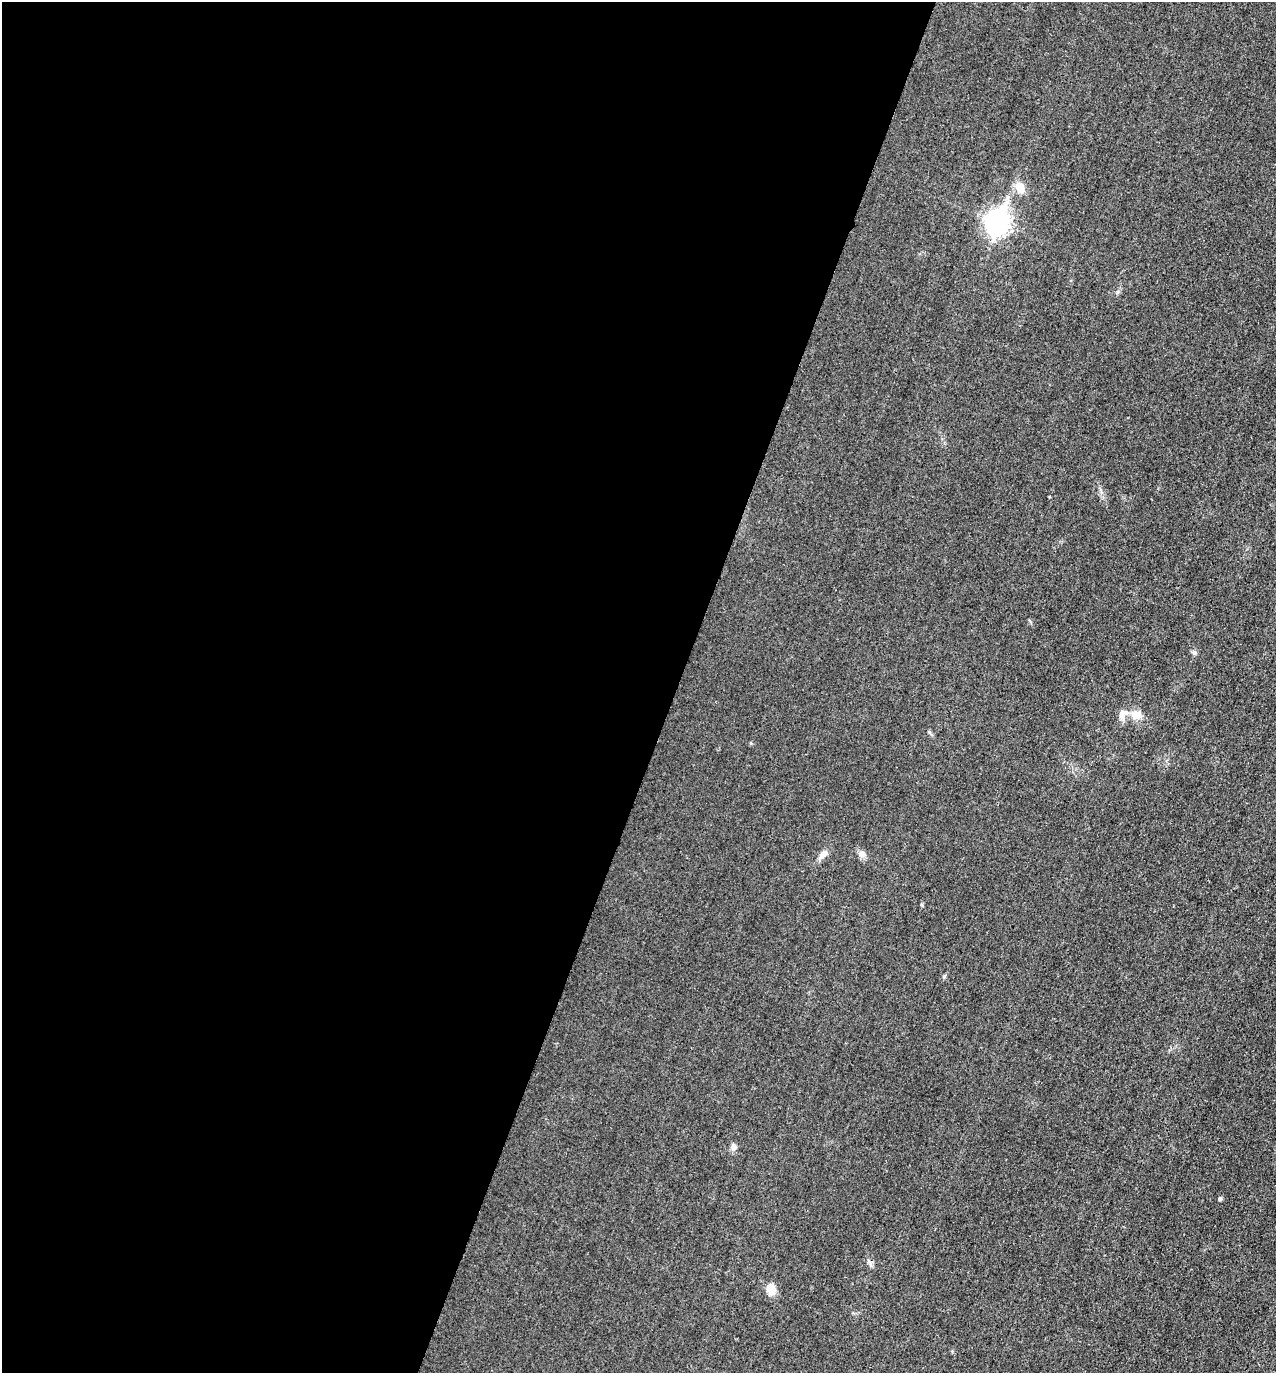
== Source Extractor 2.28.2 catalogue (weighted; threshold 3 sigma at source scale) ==
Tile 5 of 4 x 4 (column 1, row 2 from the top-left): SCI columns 157-1430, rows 2763-4133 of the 5537 x 5528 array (HDU 1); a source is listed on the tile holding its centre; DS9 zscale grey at full resolution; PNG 1278 x 1375 px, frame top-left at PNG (2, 2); no overlay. Shown black and unused: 53% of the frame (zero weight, under 3 of 4 exposures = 2% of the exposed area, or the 3 px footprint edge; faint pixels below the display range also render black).
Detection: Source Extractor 2.28.2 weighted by HDU 2 'WHT'; one run over the whole footprint, this tile lists its part. Background 0.0264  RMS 0.006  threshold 0.027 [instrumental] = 3 sigma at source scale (4.5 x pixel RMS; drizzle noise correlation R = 1.50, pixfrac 1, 0.05/0.05 arcsec/px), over >= 5 px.
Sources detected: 10; all 10 listed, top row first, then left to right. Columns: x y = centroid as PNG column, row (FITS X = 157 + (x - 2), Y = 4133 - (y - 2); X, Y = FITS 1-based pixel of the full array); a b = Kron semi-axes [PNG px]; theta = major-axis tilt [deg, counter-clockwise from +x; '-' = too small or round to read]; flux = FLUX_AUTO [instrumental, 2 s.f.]
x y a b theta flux
1020 187 14 10 -56 5.7
997 222 11 8 67 360
1050 496 4 2 - 0.54
1194 653 7 5 -66 1.3
1136 715 15 11 -23 7.2
823 854 15 7 44 3.4
862 854 10 9 - 2.8
733 1147 8 7 - 2.5
1220 1199 4 4 - 1.2
771 1289 15 11 -59 5.5
Unlisted compact peaks at least as high as the median listed source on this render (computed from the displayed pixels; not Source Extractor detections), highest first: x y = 929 732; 944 976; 1117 292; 922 905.